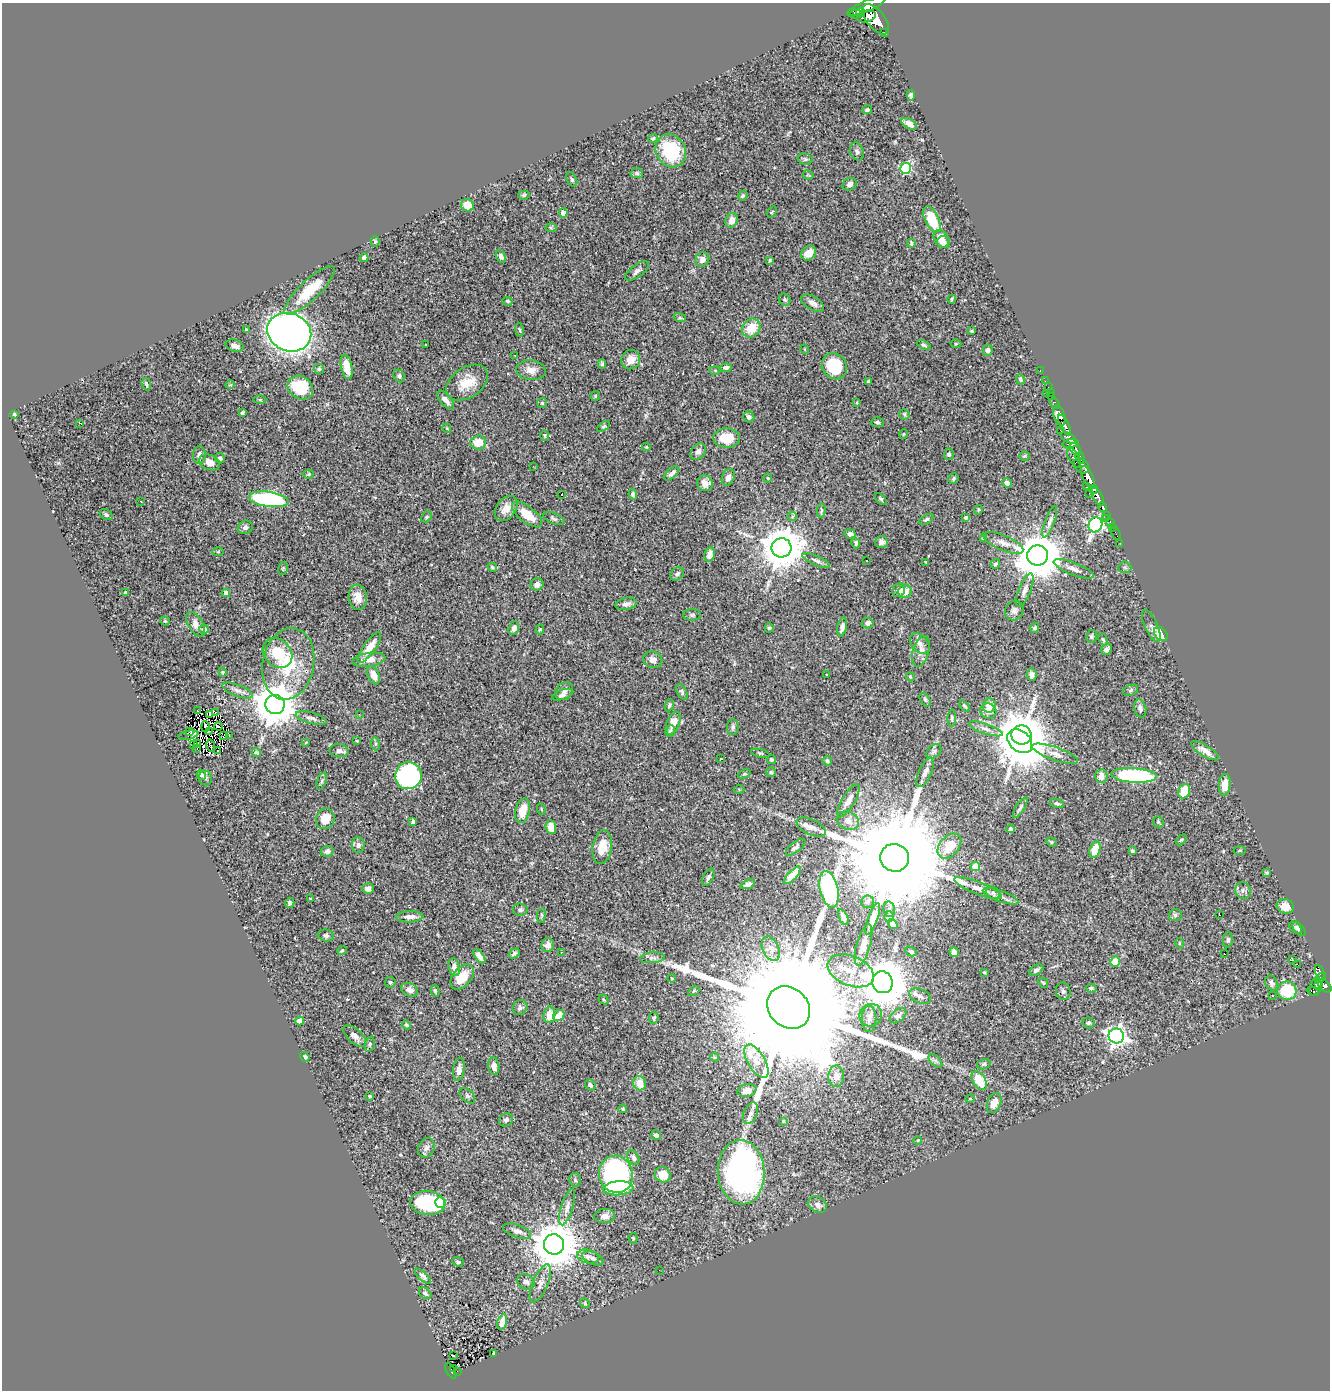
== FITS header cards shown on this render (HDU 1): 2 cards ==
NAXIS1  =                 1328
NAXIS2  =                 1388

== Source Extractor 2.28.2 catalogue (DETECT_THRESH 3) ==
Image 1328 x 1388 px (HDU 1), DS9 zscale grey, 1 PNG px = 1 image px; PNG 1332 x 1392 px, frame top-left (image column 1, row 1388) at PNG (2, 3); each listed source drawn as its Kron ellipse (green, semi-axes under 4 px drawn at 4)
Background 0.809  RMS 0.024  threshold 0.0707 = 3 sigma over >= 5 px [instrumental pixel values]
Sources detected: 419; all 419 listed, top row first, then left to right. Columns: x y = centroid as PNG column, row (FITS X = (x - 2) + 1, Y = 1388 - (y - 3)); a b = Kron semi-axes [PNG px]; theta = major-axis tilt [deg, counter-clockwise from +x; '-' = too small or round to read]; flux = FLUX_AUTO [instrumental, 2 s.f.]
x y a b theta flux
866 7 20 5 22 710
861 12 4 4 - 210
856 14 6 4 -4 86
866 16 9 5 13 480
875 19 18 9 -51 1100
885 32 3 3 - 34
911 95 5 4 - 5.5
867 110 5 4 - 3
909 124 8 4 -29 11
653 138 5 4 - 1.9
671 151 17 14 -62 83
857 151 9 6 -76 4.5
805 159 7 5 -15 3.3
906 168 5 5 - 150
637 173 6 5 - 2.7
808 175 5 3 - 1.6
572 179 8 5 -64 3.6
850 184 7 6 - 5.2
524 195 6 4 16 2.5
743 196 5 4 - 2.4
467 205 6 6 - 30
772 212 6 3 52 1.6
563 213 4 4 - 10
932 219 14 6 -64 56
731 220 7 6 - 9.5
551 228 6 4 -1 2.1
941 239 9 7 -57 11
375 242 5 4 - 2.3
944 242 6 6 - 7.6
911 243 4 3 - 2.2
809 253 8 6 39 17
501 257 6 4 -61 5.5
364 258 4 4 - 4.1
702 259 7 6 - 8.2
770 260 3 3 - 1.6
637 271 14 6 36 6.8
310 290 33 10 44 48
952 299 4 3 - 2.2
785 300 6 5 - 2.7
508 301 5 4 - 3
812 303 12 6 -30 8.6
680 318 6 4 -18 2.4
751 328 10 8 46 33
247 330 4 3 - 2.6
519 330 7 3 -80 1.9
972 331 3 2 - 1.4
289 332 22 19 -22 1000
956 344 5 3 - 1.6
426 345 3 2 - 1
924 345 7 4 -27 2.8
235 346 9 6 -16 6.5
805 349 5 3 - 1.2
988 350 5 5 - 4.7
515 355 2 2 - 1
631 360 10 9 - 18
602 364 5 4 - 2.5
834 366 14 12 -57 58
347 367 12 5 -79 28
726 368 5 4 - 5.3
319 369 5 5 - 2.5
531 370 14 10 -6 14
715 371 5 3 - 1.7
1040 371 3 2 - 8.2
399 376 6 5 - 4.2
1020 379 5 4 - 3.5
868 381 3 3 - 1.9
1045 381 2 2 - 3.4
467 383 23 15 34 34
146 384 6 3 -72 2.2
230 385 4 3 - 1.2
1048 387 2 2 - 1.5
300 388 13 11 -35 67
1046 393 2 2 - 8
1050 393 2 2 - 4.7
595 396 5 4 - 2
1052 397 3 2 - 7.7
260 400 6 4 0 1.8
446 400 11 5 -49 7.9
857 402 4 3 - 1.5
542 403 5 5 - 2.2
1055 403 6 3 -55 37
242 413 4 3 - 2.7
14 414 3 3 - 2.4
904 414 5 5 - 2.5
1059 415 10 5 -73 460
749 417 6 5 - 4.3
877 422 6 5 - 3.2
79 423 3 2 - 22
1064 425 11 4 -62 290
603 427 7 4 36 2.5
447 428 5 3 - 1.4
1061 431 3 2 - 6
904 434 5 3 - 1.2
545 435 5 4 - 1.8
727 438 13 10 -1 36
1069 438 9 4 -29 160
478 443 8 7 - 29
1070 444 8 3 9 190
646 447 4 4 - 1.9
1075 449 7 4 -51 180
698 451 9 6 50 7.1
949 454 6 5 - 3.2
199 455 9 6 87 6.4
1024 456 5 5 - 2
1074 457 11 5 -63 110
220 458 5 5 - 4.2
1080 458 6 3 -70 89
210 462 11 7 -22 14
533 466 2 2 - 0.98
1082 466 8 6 -44 320
672 473 9 4 43 6.1
309 474 5 4 - 2.1
728 477 9 6 68 7.9
768 478 4 4 - 1.5
1088 478 12 5 -64 690
953 479 6 5 - 3
705 483 8 7 - 10
1007 483 5 4 - 6.8
1087 487 4 3 - 37
1093 489 5 3 - 150
1089 493 2 2 - 7.7
562 494 3 3 - 9.9
633 494 5 4 - 4.5
1097 496 10 5 -59 340
269 499 20 7 -8 220
881 499 7 4 -47 2.7
141 501 3 2 - 2.5
1103 507 5 3 - 120
506 508 14 9 54 16
978 510 5 4 - 1.9
821 511 7 3 83 2.8
106 514 7 5 -33 3.5
527 514 18 8 -39 33
1106 515 3 2 - 8.1
792 516 5 4 - 2.7
426 517 6 5 - 2.9
966 518 4 4 - 2.9
554 519 11 5 -23 3.9
926 519 8 4 28 2.8
1106 519 3 2 - 4.6
1050 522 17 4 69 6.1
1110 523 3 3 - 20
1095 525 8 6 63 350
245 527 8 6 25 5.6
1112 527 3 2 - 3.3
850 534 6 4 -9 5.4
1116 534 6 2 -62 4
983 539 3 3 - 1.4
881 542 6 6 - 6.2
856 543 5 4 - 4
1003 543 21 7 -23 12
1120 543 2 2 - 3.7
781 548 10 9 - 5900
218 552 5 3 - 1.5
710 554 7 5 75 11
1037 556 10 10 - 7500
816 560 15 4 -23 5.6
866 560 3 3 - 3.1
926 562 3 2 - 1.4
995 564 5 4 - 3.2
492 567 5 4 - 2.2
1125 567 6 6 - 3.5
283 568 7 4 79 2.2
1074 569 21 6 -21 10
677 574 7 6 - 5
537 584 7 6 - 8.4
899 590 7 6 - 5.9
1025 590 18 6 68 8.7
905 591 7 6 - 18
125 592 3 3 - 1.7
226 593 4 4 - 7.9
358 597 12 9 -84 17
626 604 11 6 12 6.8
1014 611 10 9 - 6.9
692 615 9 5 1 3.8
165 621 5 4 - 1.5
868 623 6 5 - 6.5
196 624 14 7 -58 12
1151 626 17 6 -66 6.8
842 627 9 5 78 8.4
514 628 7 5 68 7.9
769 628 4 4 - 2.5
1035 628 5 4 - 3.4
204 629 5 4 - 6.3
540 629 5 4 - 2
1161 634 8 5 -46 29
1092 636 6 5 - 2.9
1103 640 6 4 -61 2.5
920 644 12 8 -50 8.2
369 648 18 6 54 22
1106 650 6 5 - 5.1
921 651 16 8 72 13
277 653 16 13 -45 48
369 660 17 7 8 16
653 660 10 8 -20 7.8
288 664 36 26 79 94
223 672 5 3 - 1.7
1032 674 6 5 - 4.5
374 675 10 6 -68 13
827 675 2 2 - 1.4
910 677 4 3 - 1.6
237 690 16 6 -21 7.9
1130 690 8 5 21 2.8
564 691 10 8 47 6.8
682 692 8 5 -62 3.4
563 695 11 5 20 4.8
925 699 7 4 -62 2.7
275 705 10 9 - 6100
669 705 6 4 66 3
965 706 6 3 -52 2.4
989 706 7 6 - 19
1140 708 9 6 -75 5.4
198 711 3 2 - 1.2
988 711 8 7 - 11
216 712 2 2 - 1.3
359 714 3 2 - 1.9
210 715 4 3 - 1.4
311 718 16 5 -14 6.7
952 718 9 4 88 2.9
673 723 12 6 68 16
205 726 5 2 - 3.2
218 726 4 2 - 1.2
733 727 8 6 89 4.1
986 729 17 5 -19 8
209 731 4 2 - 0.062
670 731 6 4 71 3
190 732 3 2 - 0.87
188 735 10 2 13 3.6
224 735 3 2 - 1.4
229 735 2 2 - 0.95
1021 735 10 9 - 4000
357 741 3 3 - 1.3
1020 741 14 10 -41 5900
306 742 4 2 - 1.1
197 743 3 2 - 0.21
193 744 3 2 - 1.2
375 744 6 3 -82 2.3
211 745 6 2 -78 2
197 749 3 2 - 1.2
218 751 2 2 - 0.69
339 751 9 6 -3 5.9
934 751 8 6 43 4
1205 751 16 5 -32 13
256 752 5 4 - 2.6
761 753 9 4 -13 2.6
1055 754 24 6 -19 12
721 759 3 2 - 1.5
771 760 4 3 - 2.7
827 761 5 4 - 2.3
771 772 5 4 - 2.1
925 772 16 6 67 8.1
744 774 6 4 25 2.1
201 775 5 4 - 4.9
1134 775 23 7 -4 220
408 776 13 13 - 200
1101 776 7 6 - 13
205 778 7 6 - 3.9
322 781 9 4 72 3
1225 785 11 6 84 18
739 789 5 3 - 1.4
1184 791 7 5 67 32
848 801 19 6 59 13
1057 804 7 4 -17 2.9
1020 807 12 4 57 4.2
541 809 6 3 -73 1.5
523 811 12 7 77 27
325 819 10 9 - 27
848 821 11 9 -24 13
413 822 4 4 - 4
1158 822 6 5 - 2.2
551 827 7 5 -84 16
811 827 15 7 -25 11
1011 829 4 4 - 3.4
1181 840 6 4 45 2.1
1051 842 5 4 - 2
358 845 8 6 89 4.7
949 846 14 9 49 38
602 847 17 9 81 26
795 847 12 5 38 4.3
1095 849 8 5 72 31
327 851 6 5 - 5.4
1132 851 4 3 - 2.5
1240 851 6 3 9 1.6
894 858 14 13 - 72000
975 866 4 4 - 44
1267 873 4 3 - 2.4
792 875 11 4 46 15
708 877 9 5 61 4.3
748 884 8 4 18 6.2
978 888 26 6 -21 15
368 889 6 5 - 7.5
829 889 18 9 -77 180
1243 890 8 7 - 5.3
993 893 7 6 - 4.1
1000 896 19 5 -19 10
311 899 3 3 - 1.3
867 902 6 6 - 3.9
290 903 5 4 - 3.7
1285 906 9 7 -20 19
889 909 8 5 -77 4.5
520 910 7 6 - 4.2
1219 914 3 2 - 0.97
541 915 7 4 82 2.2
1175 915 6 5 - 3.9
410 917 13 5 2 8.2
843 917 8 3 -65 4.8
889 917 5 5 - 8.4
873 919 16 5 69 17
893 924 5 4 - 13
1295 928 7 5 -40 5.1
1299 929 8 5 -52 5.3
326 935 8 6 -11 3.8
1228 940 7 5 82 4
1179 943 5 3 - 1.3
548 945 7 6 - 10
863 945 21 7 74 12
771 949 13 8 -65 11
342 950 5 3 - 2.6
911 951 6 4 -28 2.7
561 952 3 2 - 2
954 952 5 4 - 6.4
514 954 6 4 34 3.1
1224 954 2 2 - 0.92
479 956 8 4 -52 7.3
652 958 12 5 5 5.8
1292 960 3 3 - 19
1115 962 5 5 - 34
1297 964 2 2 - 1400
454 967 9 5 -77 7.3
1036 970 8 4 31 4.8
851 971 24 14 -22 33
984 972 3 2 - 1.5
1320 972 8 3 -69 46
462 977 14 9 49 31
672 978 4 3 - 1.4
1321 978 6 3 44 83
390 982 5 5 - 2.9
882 982 11 10 - 7400
1043 983 5 4 - 2
1271 983 8 6 -64 5.3
1319 985 4 2 - 77
1325 986 8 5 -43 210
1315 987 9 6 70 140
1091 988 5 3 - 2.6
410 990 9 6 -22 10
435 991 6 4 -82 2.9
694 991 6 4 36 1.7
1063 991 8 7 - 4.4
1287 991 9 9 - 85
1313 991 6 3 -20 18
1272 995 3 3 - 1.8
920 996 11 7 -24 6.7
603 999 5 3 - 1.7
520 1008 8 7 - 4.3
789 1008 23 19 -42 110000
549 1015 8 6 82 21
871 1015 11 11 - 10
559 1016 6 5 - 31
898 1016 9 6 40 7.1
654 1018 6 4 82 3.2
869 1019 13 7 -89 7.8
300 1021 4 4 - 21
1088 1023 6 5 - 3.1
406 1025 5 4 - 3
355 1036 14 7 -43 8.5
1116 1036 8 7 - 730
370 1044 8 4 77 2.7
305 1057 5 4 - 3.9
715 1057 4 4 - 1.5
756 1061 19 8 -59 17
935 1061 8 5 -45 3.9
984 1064 7 5 14 2.9
494 1066 9 5 -83 12
459 1069 11 6 82 11
836 1076 10 7 88 14
979 1081 10 6 -56 43
640 1083 7 6 - 20
590 1085 6 5 - 3.9
747 1091 9 6 11 10
370 1096 3 2 - 1.8
467 1096 9 5 -45 3.5
970 1099 5 3 - 1.3
994 1103 10 6 66 19
623 1109 4 4 - 3.7
750 1113 11 6 65 7.8
506 1120 7 6 - 4.7
783 1121 4 3 - 1.8
656 1135 5 5 - 5.4
918 1140 4 3 - 1.4
426 1148 10 8 64 6.6
633 1158 8 5 -63 5.6
741 1172 32 23 -86 530
616 1174 19 17 -75 320
663 1175 8 7 - 33
575 1180 7 5 -83 3.5
618 1188 15 7 3 71
440 1202 5 5 - 48
428 1203 17 12 -7 110
817 1205 10 7 -32 8
567 1207 19 6 72 8.6
605 1216 10 7 5 9.8
517 1231 15 6 -20 7.3
633 1238 5 4 - 2.2
554 1244 10 10 - 6900
588 1256 11 7 -14 7
593 1258 11 6 -24 6.1
458 1262 6 4 -19 2.8
659 1270 2 2 - 1
423 1276 10 4 -42 4.9
526 1282 9 7 -27 6.3
540 1283 20 7 67 12
425 1293 7 5 -40 4.7
585 1303 5 4 - 2.2
502 1322 8 4 73 9.1
493 1353 3 2 - 1.6
453 1356 3 3 - 3.9
453 1368 3 2 - 7.3
451 1371 8 3 -61 43
457 1371 3 2 - 4.7